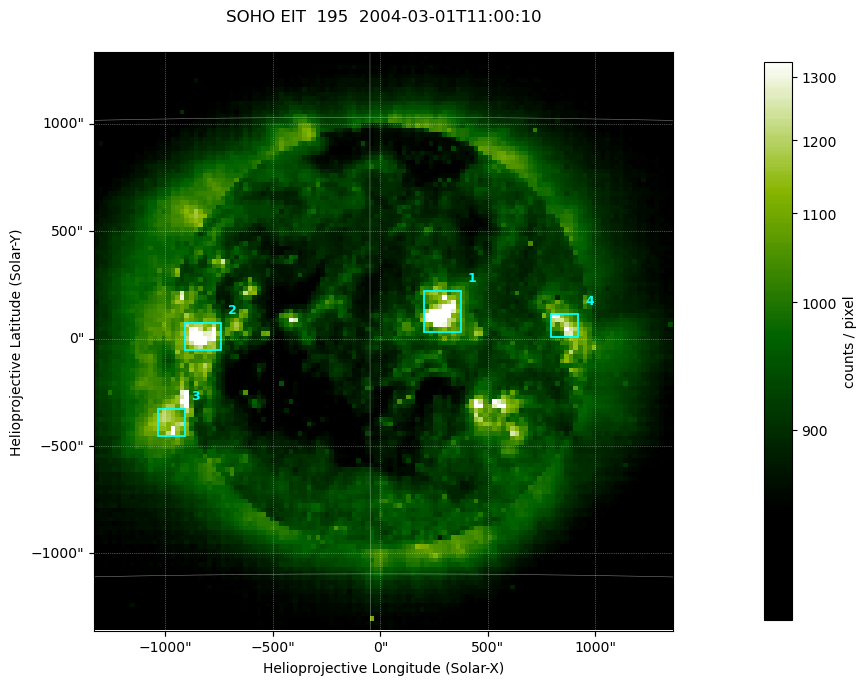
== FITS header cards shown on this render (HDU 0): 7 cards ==
TELESCOP= 'SOHO    '
INSTRUME= 'EIT     '
WAVELNTH=                  195
DATE-OBS= '2004-03-01T11:00:10.612Z'
CTYPE1  = 'Solar-X '
CTYPE2  = 'Solar-Y '
BUNIT   = 'counts / pixel'

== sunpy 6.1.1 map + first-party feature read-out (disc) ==
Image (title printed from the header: SOHO EIT  195  2004-03-01T11:00:10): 128 x 128 px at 21 arcsec/px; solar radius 7833 arcsec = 372 px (partial field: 3.8% of the solar disc is inside the frame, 100% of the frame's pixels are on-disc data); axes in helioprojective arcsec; data unit counts / pixel (BUNIT, on the colour bar)
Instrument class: DISC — disc imager (sunpy class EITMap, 195 A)
Bright regions (active regions / flare kernels): reference = the on-disc median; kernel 3 px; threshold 5 sigma = 242 counts / pixel over a disc level ~896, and >= 1.15x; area >= 16 px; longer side >= 3 px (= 63 arcsec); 4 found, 4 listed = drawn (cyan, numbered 1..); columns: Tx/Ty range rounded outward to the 50 arcsec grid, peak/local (2 s.f.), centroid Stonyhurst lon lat
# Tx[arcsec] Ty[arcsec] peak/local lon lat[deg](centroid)
1 200..400 0..250 1.8 +2 -6
2 -900..-750 -50..100 1.7 -6 -7
3 -1050..-900 -450..-300 1.4 -7 -10
4 800..950 0..150 1.4 +6 -7